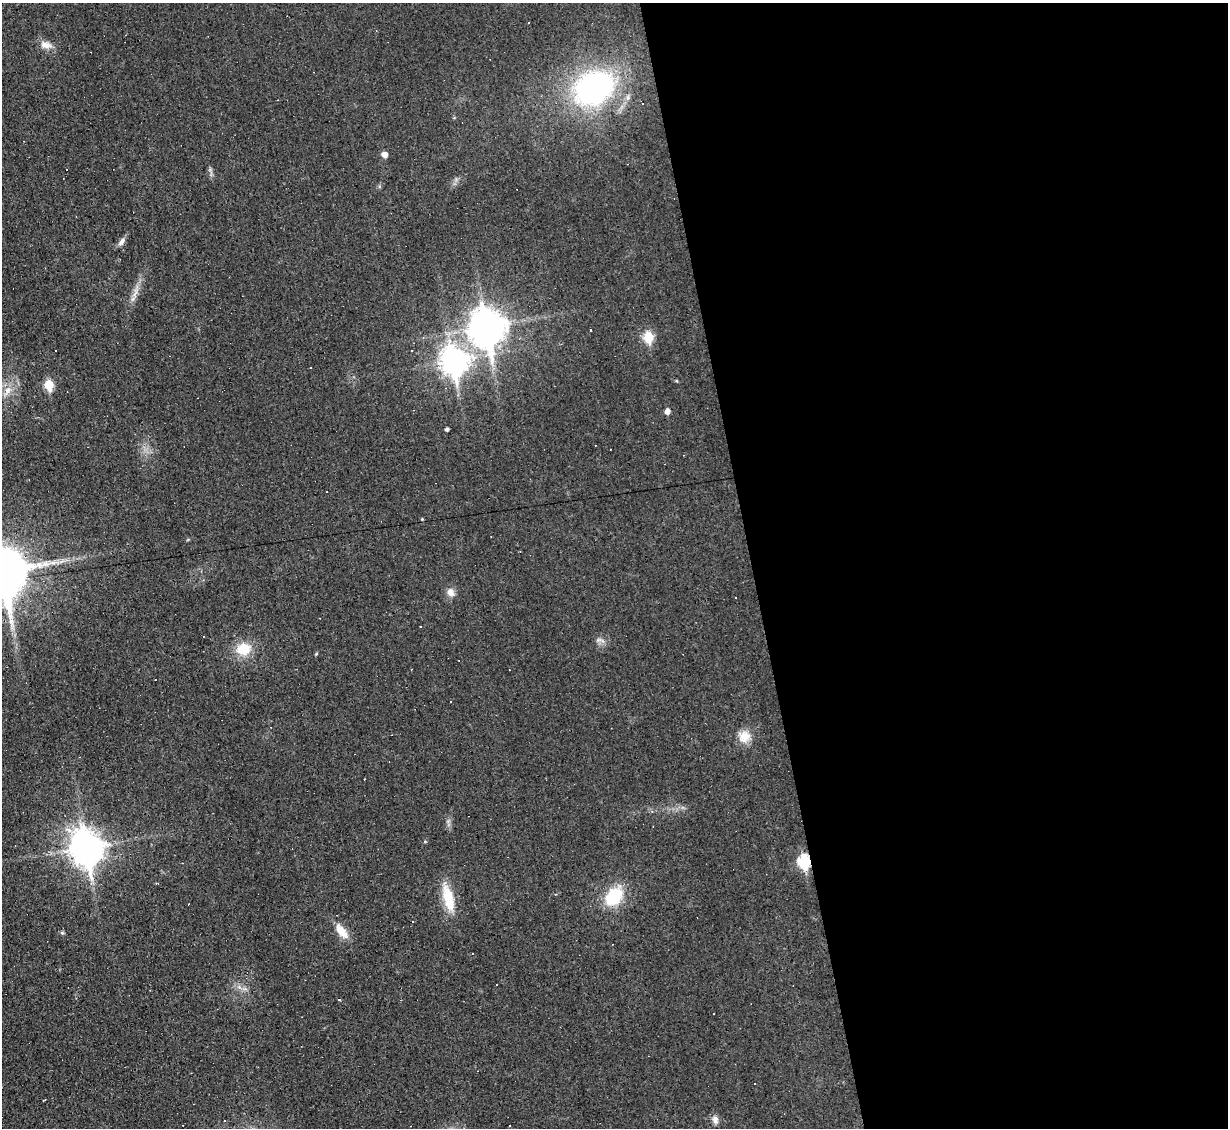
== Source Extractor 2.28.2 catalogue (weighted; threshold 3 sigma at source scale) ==
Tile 8 of 4 x 4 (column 4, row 2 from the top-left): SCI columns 3680-4905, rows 2499-3624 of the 4905 x 4883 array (HDU 1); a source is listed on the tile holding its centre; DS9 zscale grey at full resolution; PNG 1230 x 1130 px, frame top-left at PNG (2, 3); no overlay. Shown black and unused: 39% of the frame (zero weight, under 3 of 4 exposures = <1% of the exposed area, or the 3 px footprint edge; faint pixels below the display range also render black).
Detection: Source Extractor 2.28.2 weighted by HDU 2 'WHT'; one run over the whole footprint, this tile lists its part. Background 0.0225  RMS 0.0042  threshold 0.0189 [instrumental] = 3 sigma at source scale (4.5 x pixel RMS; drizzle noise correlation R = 1.50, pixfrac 1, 0.05/0.05 arcsec/px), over >= 5 px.
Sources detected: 50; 17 cosmic-ray / hot-pixel residue — not listed; the other 33 listed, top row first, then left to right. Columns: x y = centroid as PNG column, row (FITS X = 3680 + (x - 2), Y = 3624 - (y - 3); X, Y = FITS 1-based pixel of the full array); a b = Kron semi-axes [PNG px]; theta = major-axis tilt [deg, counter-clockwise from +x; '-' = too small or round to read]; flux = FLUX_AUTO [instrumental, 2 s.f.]
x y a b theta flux
45 45 17 9 -12 3.5
594 88 32 24 28 110
385 154 5 5 - 3.1
121 242 12 6 54 1.8
135 292 18 5 70 2.9
487 327 13 11 -82 830
648 337 6 6 - 19
56 351 3 3 - 11
453 361 11 9 -78 390
49 385 6 5 - 15
7 390 13 9 70 3.6
667 411 5 5 - 2.3
447 429 4 3 - 0.86
326 491 2 2 - 0.28
4 571 16 13 -79 2000
451 592 11 9 -57 2.7
599 640 9 4 8 1.1
244 649 13 10 11 11
316 654 5 4 - 0.39
155 680 3 2 - 0.39
744 736 16 15 - 5.7
652 811 5 4 - 0.66
87 848 13 10 -75 700
804 862 7 6 - 42
614 896 16 11 49 24
448 897 33 13 -75 12
342 931 21 10 -50 5.7
62 933 6 5 - 0.65
473 954 3 3 - 0.62
496 985 3 3 - 0.74
339 999 3 3 - 6.8
754 1084 2 2 - 0.33
715 1120 11 8 -78 2
Overlapping masked pixels (flux is a lower limit): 3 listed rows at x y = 594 88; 4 571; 804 862
Isophote crosses this tile's border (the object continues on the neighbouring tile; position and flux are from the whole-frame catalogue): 1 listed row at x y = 4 571